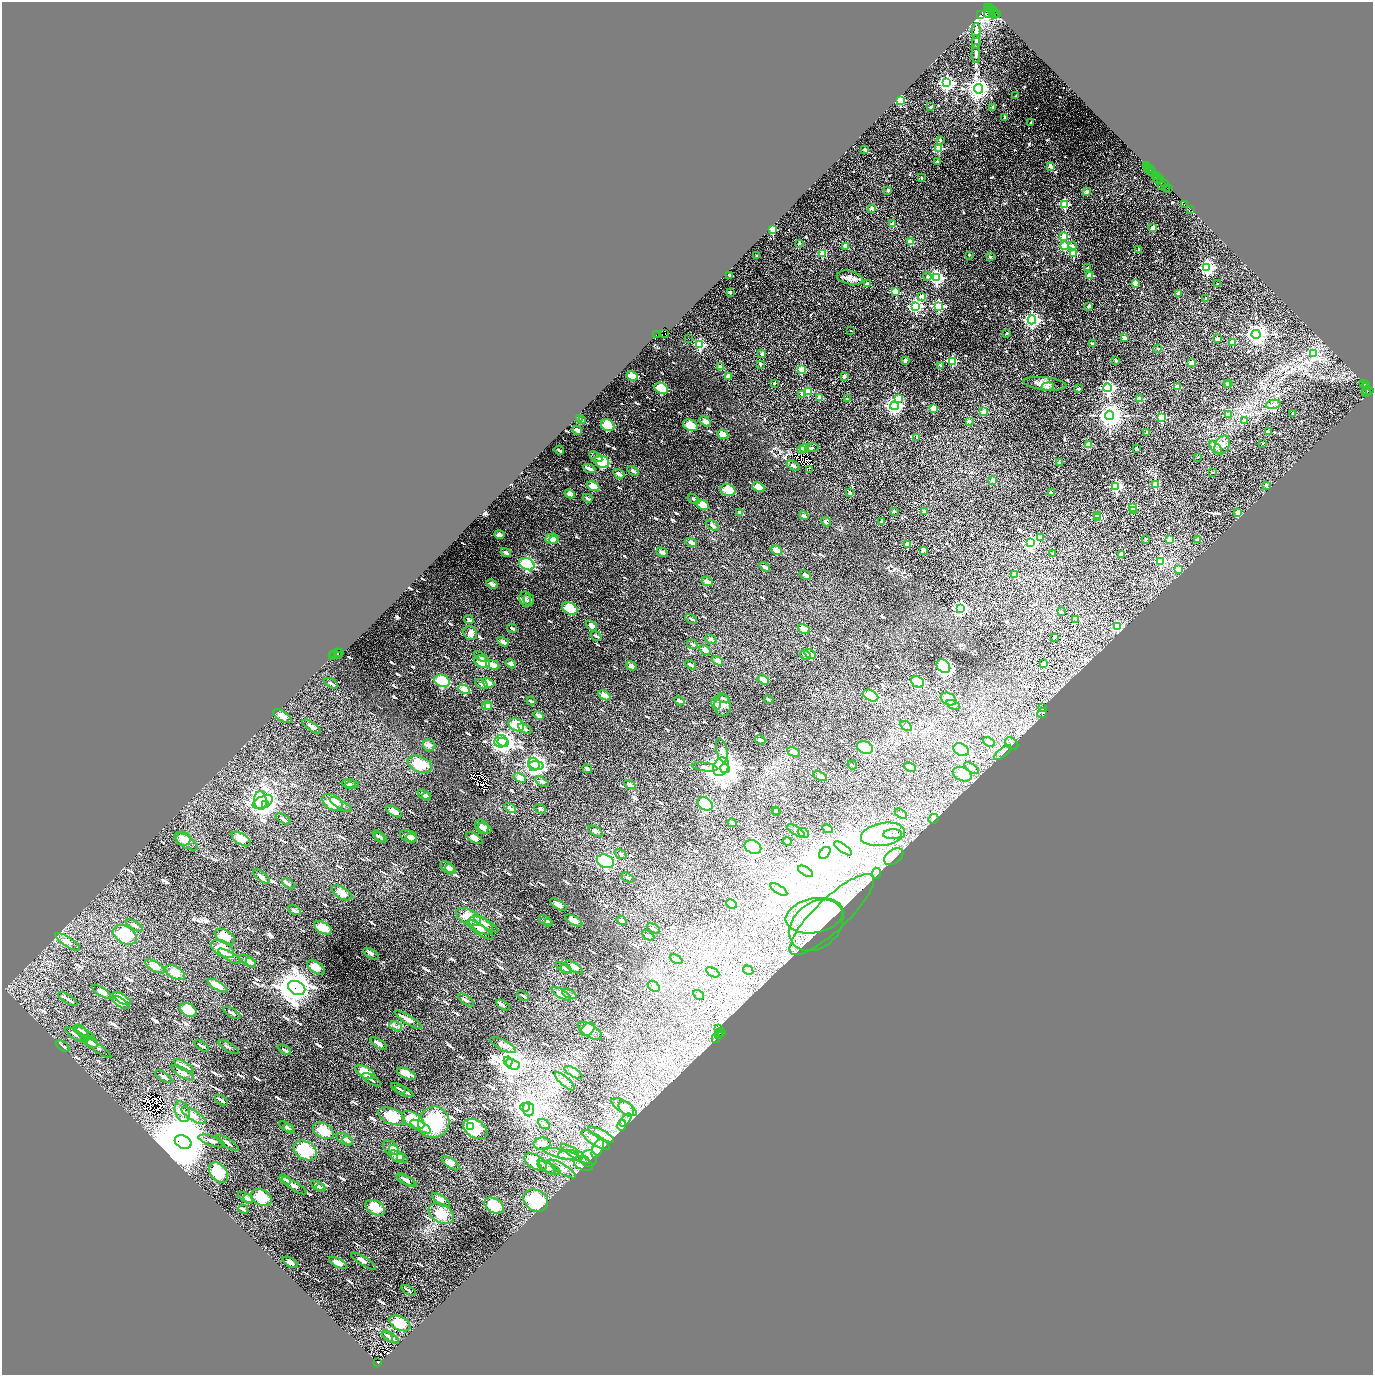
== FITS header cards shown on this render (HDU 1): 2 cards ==
NAXIS1  =                 2742
NAXIS2  =                 2745

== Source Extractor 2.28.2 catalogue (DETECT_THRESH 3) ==
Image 2742 x 2745 px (HDU 1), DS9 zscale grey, zoomed out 1/2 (1 PNG px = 2 x 2 image px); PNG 1375 x 1377 px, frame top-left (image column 2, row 2745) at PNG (2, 2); each listed source drawn as its Kron ellipse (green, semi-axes under 4 px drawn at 4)
Background 0.23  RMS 0.035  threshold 0.106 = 3 sigma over >= 5 px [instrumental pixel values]
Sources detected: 1189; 112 cannot appear on this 1/2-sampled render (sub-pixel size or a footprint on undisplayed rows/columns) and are neither listed nor drawn; of the other 1077, the 500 brightest by FLUX_AUTO listed and drawn (577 fainter detections omitted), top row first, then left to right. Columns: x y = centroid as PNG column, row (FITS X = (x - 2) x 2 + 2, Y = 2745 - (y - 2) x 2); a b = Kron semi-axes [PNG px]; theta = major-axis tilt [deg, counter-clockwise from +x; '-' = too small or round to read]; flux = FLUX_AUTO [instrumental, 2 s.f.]
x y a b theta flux
988 8 3 1 - 74
989 8 2 2 - 350
992 9 2 2 - 290
993 11 2 1 - 200
990 12 6 2 43 820
994 14 5 3 - 810
980 15 2 1 - 57
997 15 3 2 - 350
976 31 8 3 89 47
976 42 7 2 89 24
976 54 9 3 -89 19
947 83 4 4 - 2300
978 89 5 4 - 5300
1016 96 2 2 - 23
900 100 3 3 - 410
931 107 2 2 - 46
992 107 2 2 - 17
1005 117 2 2 - 42
1031 122 2 2 - 21
940 140 2 2 - 23
939 148 3 3 - 340
865 150 2 2 - 59
937 162 2 2 - 42
1146 165 3 2 - 120
1050 166 2 2 - 79
1147 167 2 1 - 300
1149 168 2 1 - 160
1151 171 6 2 -51 220
1155 176 3 2 - 130
1157 177 2 1 - 59
922 178 2 2 - 21
1158 179 4 2 - 310
1161 179 4 1 - 19
1164 183 2 1 - 120
1162 186 2 1 - 25
1167 188 2 1 - 28
1169 188 2 1 - 330
888 191 2 2 - 40
1087 192 2 2 - 65
1065 204 3 3 - 530
1184 204 2 1 - 35
872 209 2 2 - 86
1190 210 3 1 - 21
893 224 2 2 - 110
1153 228 3 2 - 130
773 229 3 3 - 290
1064 236 3 3 - 220
910 242 2 2 - 180
799 243 2 2 - 29
1072 245 3 3 - 17
845 246 2 2 - 58
1065 246 3 3 - 330
1139 249 2 2 - 32
823 254 3 3 - 230
1074 254 3 3 - 280
969 255 2 2 - 16
757 256 2 2 - 33
990 257 2 2 - 19
1088 267 2 2 - 25
1207 267 4 4 - 1700
730 275 2 2 - 60
928 276 4 3 - 22
1089 276 3 2 - 190
850 278 13 6 -12 40
937 278 4 4 - 1700
1135 283 2 2 - 120
867 284 2 2 - 51
1217 284 2 2 - 19
730 292 2 2 - 42
896 292 3 3 - 300
1179 294 2 2 - 86
922 297 2 2 - 100
1206 299 2 2 - 21
916 306 4 4 - 1600
939 306 4 3 - 740
1088 306 3 2 - 41
1032 320 4 4 - 2400
851 331 2 2 - 15
1007 333 2 2 - 21
665 334 2 1 - 22
1256 334 4 4 - 4700
657 335 2 1 - 200
1124 338 2 2 - 85
689 339 2 1 - 26
1218 339 2 2 - 59
1233 342 2 2 - 140
1092 344 2 2 - 45
700 345 3 3 - 770
1158 349 2 2 - 21
1313 353 4 3 - 330
762 354 2 2 - 52
905 361 3 2 - 70
952 361 3 3 - 570
1116 361 2 2 - 19
1192 363 2 2 - 130
760 364 2 2 - 30
941 365 2 2 - 42
721 367 2 2 - 72
802 369 3 3 - 310
632 376 6 4 -25 150
728 376 2 2 - 110
844 377 2 2 - 61
774 383 2 2 - 32
1228 383 2 2 - 39
1364 383 2 1 - 30
1045 384 21 6 -6 61
1227 385 2 2 - 47
1365 385 2 2 - 120
1047 387 6 4 6 18
1177 387 2 2 - 130
1367 387 3 3 - 180
661 388 7 5 -25 250
1079 388 2 2 - 27
1108 388 4 4 - 1600
1369 390 3 1 - 78
1367 391 4 2 - 260
808 392 3 3 - 370
1366 393 4 2 - 150
802 394 2 2 - 25
820 397 2 2 - 130
899 398 3 3 - 120
847 399 2 2 - 18
1139 399 2 2 - 130
1273 404 7 4 13 22
894 406 4 4 - 3500
933 408 3 2 - 220
983 412 2 2 - 110
1293 413 2 2 - 17
1110 415 4 4 - 8000
1228 415 2 2 - 38
1162 417 3 3 - 370
580 419 3 3 - 45
582 420 3 2 - 22
1245 420 3 2 - 31
705 421 6 3 -29 59
969 421 2 2 - 63
608 425 7 5 -30 200
690 425 7 5 -23 140
577 430 5 2 - 37
1147 432 2 2 - 24
1268 432 2 2 - 46
723 434 6 4 -25 98
917 437 2 2 - 23
1263 443 2 2 - 22
1089 444 3 2 - 180
1222 445 10 7 65 43
804 448 4 3 - 510
812 448 6 2 7 18
1136 448 3 2 - 18
1216 448 8 4 -47 26
802 449 3 3 - 65
559 450 5 2 - 20
596 457 7 3 -32 17
1198 457 2 2 - 16
602 462 7 6 - 360
1059 462 2 2 - 37
793 466 7 3 -31 32
589 468 6 3 -25 35
809 470 3 2 - 28
633 471 6 3 -31 22
1213 472 2 2 - 23
619 474 6 3 -31 36
993 480 2 2 - 76
1155 485 3 2 - 220
593 486 6 4 -25 120
1116 486 4 3 - 1000
1266 486 2 2 - 29
758 487 6 4 -24 83
728 490 7 5 -20 140
850 493 2 2 - 72
1051 493 2 2 - 60
570 494 5 3 - 57
588 498 5 2 - 19
694 499 7 3 -30 24
703 505 6 4 -26 90
1132 507 3 3 - 410
924 511 2 2 - 64
1134 511 3 3 - 16
740 512 3 3 - 29
894 512 2 2 - 39
1238 513 3 2 - 130
804 516 5 2 - 24
1098 516 2 2 - 130
1097 518 3 2 - 130
826 522 5 3 - 24
882 522 2 2 - 94
712 525 7 3 -34 27
499 535 5 4 - 44
1040 537 2 2 - 50
552 539 7 5 1 81
1146 539 2 2 - 34
1170 539 2 2 - 110
1197 539 2 2 - 34
554 540 4 3 - 39
691 542 6 3 -27 44
1031 543 4 4 - 1200
908 544 2 2 - 170
776 550 6 4 -30 59
923 550 2 2 - 79
506 552 5 2 - 23
662 552 6 3 -30 36
1053 553 2 2 - 21
1122 554 2 2 - 96
1161 561 3 3 - 550
527 564 8 5 -26 850
765 567 6 3 -31 25
1179 569 3 2 - 140
1015 574 3 2 - 170
805 575 6 3 -32 29
707 581 6 3 -27 46
492 584 6 3 -32 41
525 599 7 6 - 20
529 600 6 5 - 16
570 608 8 5 -26 230
961 608 4 4 - 1700
1061 612 3 2 - 22
691 619 6 3 -30 17
1076 619 2 2 - 96
469 620 5 3 - 21
591 625 6 4 -37 53
1117 627 3 3 - 560
512 628 5 2 - 20
804 629 6 4 -30 75
470 633 7 6 - 48
596 636 6 3 -33 21
1055 637 2 2 - 37
711 639 6 3 -30 18
503 642 6 3 -31 33
692 644 6 2 -32 16
705 650 6 3 -33 43
337 653 4 1 - 130
340 653 2 1 - 24
334 654 4 1 - 120
810 654 6 3 -28 31
805 655 6 3 -29 39
333 656 2 1 - 96
339 656 2 1 - 82
480 657 7 3 -31 17
717 661 6 3 -30 51
482 662 8 5 -24 160
511 664 5 3 - 36
1044 664 2 2 - 79
493 665 7 4 -20 58
691 665 6 3 -30 18
631 666 6 3 -32 39
943 666 7 6 - 2200
763 680 6 3 -31 63
442 681 8 6 -23 390
917 682 6 5 - 310
331 683 7 3 -31 16
488 683 6 4 -29 58
482 684 7 3 -31 30
464 689 6 4 -27 140
604 695 7 4 -28 68
871 696 8 5 -28 290
723 698 6 3 -30 18
948 699 8 6 -28 310
769 700 5 2 - 21
531 701 4 2 - 16
679 701 5 3 - 30
716 704 6 4 -77 20
723 705 11 8 -85 42
953 705 7 3 -26 23
487 706 5 4 - 61
489 707 3 3 - 32
1043 708 3 2 - 110
1042 713 5 3 - 420
282 716 11 5 -31 60
539 716 5 3 - 45
516 725 8 6 -24 200
906 726 6 3 -31 18
312 727 11 3 -35 42
525 729 7 3 -29 23
760 740 5 3 - 20
501 741 6 6 - 2800
503 742 6 2 -29 2400
989 742 6 3 -29 39
1012 743 7 5 -37 22
429 745 6 6 - 38
865 747 8 6 -22 570
961 750 8 6 -27 730
722 751 12 5 -75 28
794 752 6 4 -28 43
1003 753 10 2 40 17
420 764 13 8 -24 200
534 764 6 5 - 2500
537 765 7 4 -10 900
852 765 5 2 - 15
705 767 12 4 -7 27
721 767 10 7 64 4900
910 767 6 4 -24 86
725 768 5 2 - 14000
972 768 8 3 -33 21
587 769 5 3 - 26
962 774 10 6 -26 270
820 776 7 3 -26 42
520 778 6 4 -27 94
542 782 8 3 -29 21
349 783 7 4 -4 20
352 785 7 3 8 17
630 785 6 3 -27 41
424 795 7 4 -28 28
427 796 4 3 - 22
260 801 9 6 -85 720
263 802 11 5 25 1100
333 802 11 7 -33 160
266 804 3 3 - 4500
341 804 13 3 -31 27
705 804 8 6 -28 490
510 808 6 3 -32 23
540 809 6 3 -31 25
775 810 4 3 - 22
394 811 9 3 -31 60
777 811 4 3 - 17
901 814 7 3 -31 17
283 819 8 2 -31 17
933 819 5 4 - 22
732 823 4 2 - 20
482 827 8 6 -55 44
485 828 7 4 -26 50
828 829 5 2 - 62
595 831 8 4 -28 19
796 831 10 3 -33 18
803 833 6 4 -29 130
883 834 22 11 10 170
893 834 9 5 2 31
379 836 7 3 -45 20
409 836 9 5 -22 36
381 837 6 3 -30 20
412 838 5 4 - 32
474 838 9 3 -31 41
183 839 7 7 - 64
241 839 10 5 -33 98
186 841 13 5 -34 99
787 841 4 2 - 19
753 847 9 6 -26 1000
843 848 10 3 -35 20
825 853 7 4 49 21
621 854 6 3 -31 15
894 857 11 7 36 84
605 861 9 6 -25 820
447 867 8 5 -29 34
450 869 6 4 -46 32
805 871 8 3 -31 15
877 873 5 4 - 15
262 876 10 4 -37 34
628 878 7 3 -30 16
288 884 7 4 -33 20
779 890 9 4 -32 30
342 893 11 5 -29 86
731 904 6 4 -24 89
558 905 9 4 -32 48
294 910 7 3 -28 16
832 914 56 16 44 320
814 916 29 17 11 230
468 917 13 7 -27 140
545 920 7 3 -27 20
622 920 5 3 - 24
574 921 10 4 -28 70
548 922 4 2 - 16
486 923 15 3 -33 29
135 925 9 3 -31 23
481 925 13 7 -30 120
816 925 30 22 40 270
323 928 10 5 -29 110
653 928 7 3 -30 15
480 930 15 5 -35 45
125 935 12 8 -31 310
648 935 7 3 -32 21
225 937 11 6 -30 140
67 942 14 4 -33 45
223 949 13 7 -31 130
371 954 9 3 -31 26
229 956 13 4 -30 43
676 959 7 3 -27 33
248 961 9 5 -30 34
251 963 5 4 - 24
155 966 11 5 -31 72
316 967 10 5 -32 94
563 967 8 3 -30 15
574 967 10 4 -31 52
566 970 6 4 -28 15
748 970 5 2 - 21
175 972 11 6 -30 93
713 972 7 3 -30 24
218 986 11 4 -31 89
654 987 6 4 -34 25
297 988 9 6 -27 11000
102 992 11 4 -32 31
561 994 11 4 -31 59
569 994 8 3 -28 15
699 995 6 3 -32 31
523 996 6 2 -29 15
68 999 11 2 -33 26
122 999 10 4 -32 75
466 1000 9 4 -38 17
121 1003 10 4 -32 54
503 1005 7 3 -32 20
188 1010 9 6 -29 140
232 1013 9 2 -31 19
408 1020 16 4 -32 57
396 1026 6 4 -23 21
719 1028 2 2 - 130
588 1029 8 5 40 62
81 1031 8 4 -45 20
590 1031 13 6 -34 110
721 1032 3 1 - 150
84 1033 12 3 -28 27
719 1033 4 2 - 210
718 1034 4 2 - 230
76 1035 12 3 -30 18
716 1038 5 2 - 25
90 1041 9 5 -28 39
92 1043 6 4 -31 28
379 1044 9 3 -32 40
503 1045 14 5 -28 56
63 1046 8 2 -37 16
202 1046 8 2 -33 17
228 1047 11 3 -29 15
98 1048 16 3 -36 17
284 1050 7 3 -30 15
508 1061 5 2 - 1100
513 1064 7 5 -26 8500
184 1066 11 3 -30 24
365 1072 11 5 -30 99
573 1072 10 4 -30 50
183 1073 13 4 -31 48
406 1074 10 5 -25 91
164 1077 10 3 -32 28
372 1080 10 3 -32 17
565 1081 13 4 -42 28
398 1088 8 2 -30 32
404 1091 10 2 -27 36
221 1100 7 2 -33 19
525 1107 5 4 - 1200
624 1107 14 6 -32 61
528 1109 7 5 -84 1800
626 1109 9 6 -46 47
182 1112 11 6 -67 40
194 1116 14 5 -32 62
392 1116 14 7 -23 250
413 1120 12 7 -33 200
625 1120 7 3 49 22
434 1122 16 15 - 450
544 1124 7 3 -33 16
622 1125 5 4 - 18
286 1127 8 4 -27 25
421 1127 11 4 -28 57
471 1127 3 2 - 400
289 1129 5 4 - 21
475 1129 13 8 -31 510
324 1131 11 7 -29 150
601 1134 14 4 -28 45
344 1139 9 5 -29 30
596 1140 16 5 -33 56
212 1141 13 5 -19 29
347 1141 5 4 - 17
183 1142 9 6 -27 81000
228 1143 13 3 -33 22
542 1144 8 6 1 22
391 1148 8 6 -40 44
598 1148 10 5 66 34
305 1150 12 9 -29 400
394 1150 5 4 - 45
562 1154 20 4 -14 48
575 1154 17 4 -33 54
569 1155 10 5 0 41
398 1157 10 5 -24 67
401 1158 4 4 - 39
589 1158 8 8 - 36
535 1162 12 7 -31 140
451 1163 10 4 -35 61
583 1164 10 6 -27 33
546 1166 11 4 -40 30
549 1168 12 5 -24 37
562 1169 16 5 -32 50
218 1173 11 8 -50 270
285 1179 6 3 -36 16
406 1179 10 3 -32 29
407 1181 11 3 -24 25
294 1186 14 4 -33 48
318 1186 7 3 -31 22
321 1188 5 3 - 19
261 1197 11 7 -29 220
245 1198 8 4 -31 32
248 1199 5 4 - 28
441 1200 10 4 -33 50
536 1200 13 10 -29 480
494 1206 10 7 -31 190
375 1208 10 6 -29 140
243 1209 5 3 - 16
441 1213 14 9 -33 170
364 1261 14 4 -32 37
290 1262 8 3 -31 42
338 1263 10 4 -29 74
409 1290 8 2 -32 18
400 1323 11 7 -27 200
387 1336 6 3 -46 20
391 1337 9 3 -30 41
378 1362 4 3 - 70
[577 fainter detections neither listed nor drawn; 112 sub-pixel or undisplayed-footprint detections neither listed nor drawn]